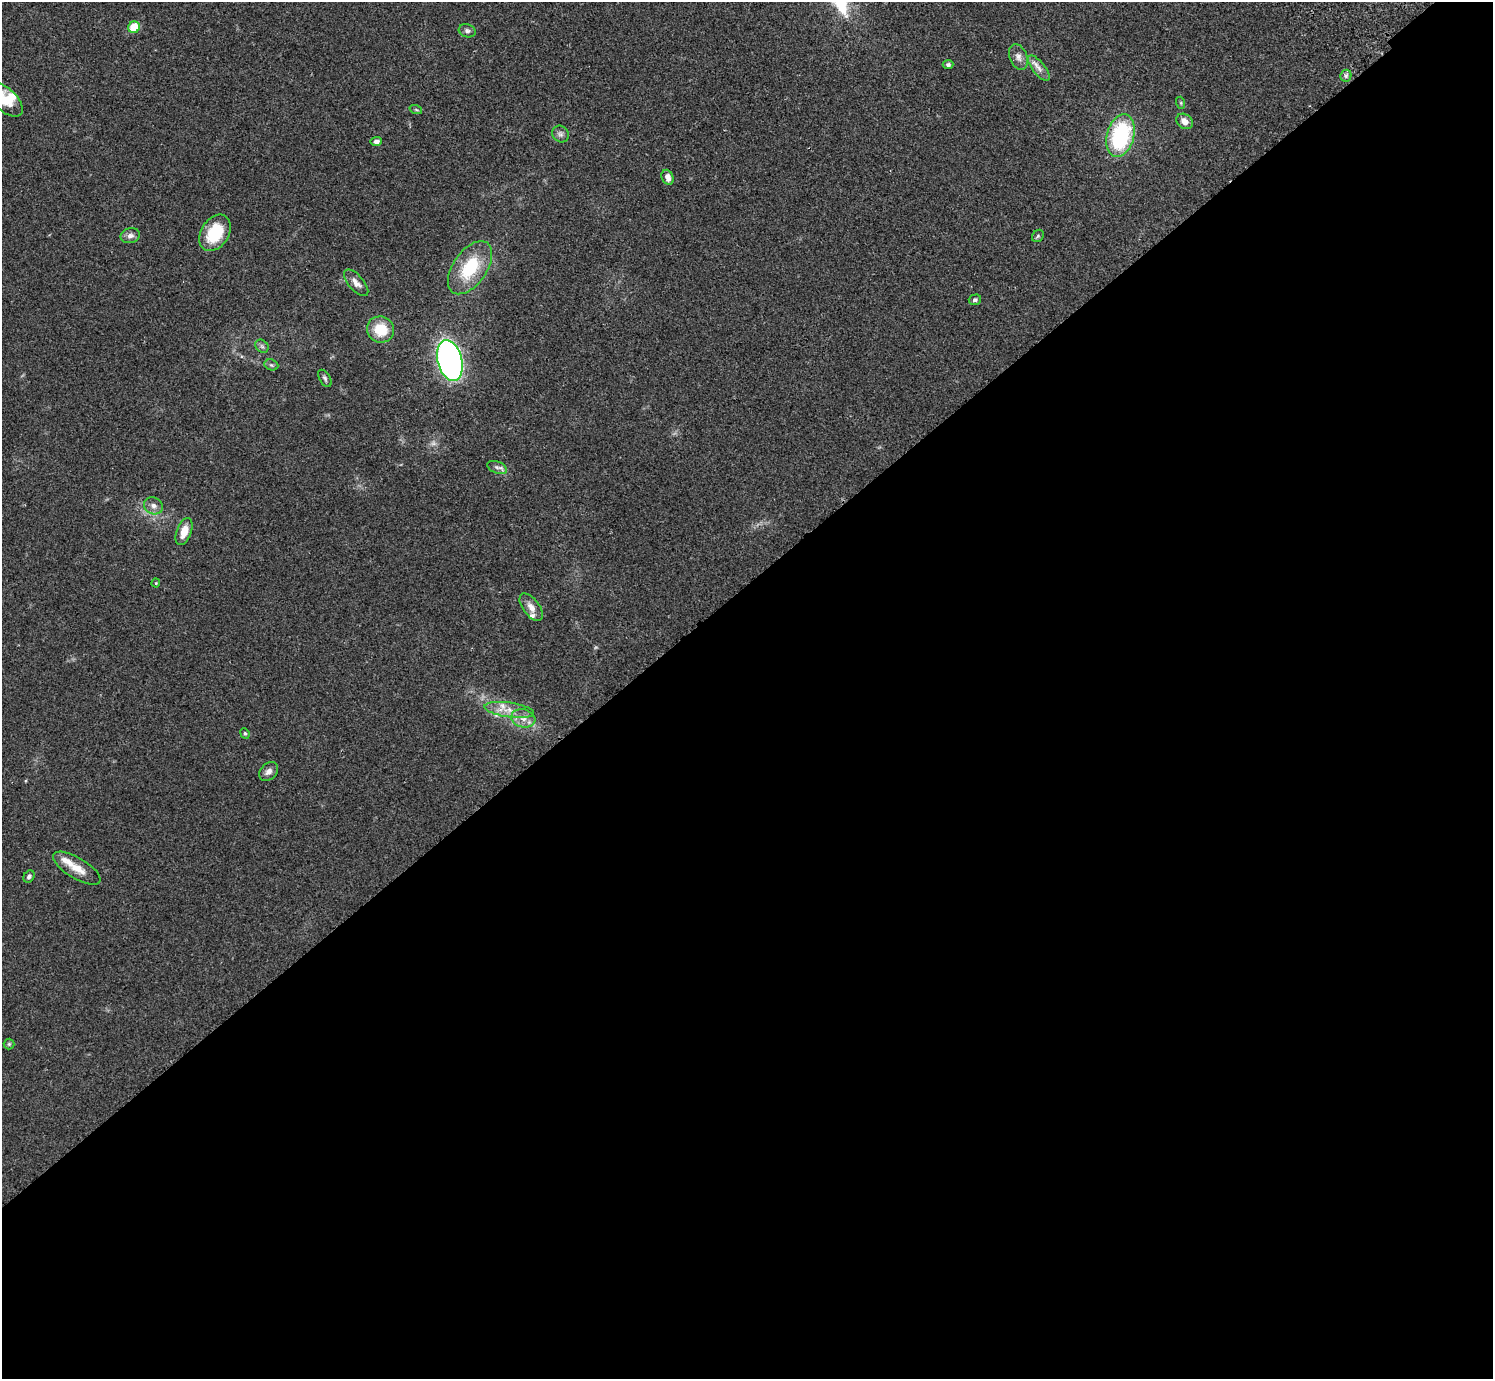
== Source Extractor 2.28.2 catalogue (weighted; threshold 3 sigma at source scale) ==
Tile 15 of 4 x 4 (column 3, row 4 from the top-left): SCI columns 3031-4521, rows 203-1579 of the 6062 x 6050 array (HDU 1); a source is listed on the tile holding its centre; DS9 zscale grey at full resolution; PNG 1495 x 1381 px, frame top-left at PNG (2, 2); each listed source drawn as its Kron ellipse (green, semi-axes under 4 px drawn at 4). Shown black and unused: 58% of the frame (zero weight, under 2 of 3 exposures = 3% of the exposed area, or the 3 px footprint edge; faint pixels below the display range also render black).
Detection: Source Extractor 2.28.2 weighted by HDU 2 'WHT'; one run over the whole footprint, this tile lists its part. Background 0.0986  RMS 0.009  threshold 0.0404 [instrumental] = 3 sigma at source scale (4.5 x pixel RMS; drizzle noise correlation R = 1.50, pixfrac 1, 0.05/0.05 arcsec/px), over >= 5 px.
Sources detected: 43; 1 too faint to see at this stretch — neither listed nor drawn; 5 inside a brighter listed object's ellipse — not listed separately; the other 37 listed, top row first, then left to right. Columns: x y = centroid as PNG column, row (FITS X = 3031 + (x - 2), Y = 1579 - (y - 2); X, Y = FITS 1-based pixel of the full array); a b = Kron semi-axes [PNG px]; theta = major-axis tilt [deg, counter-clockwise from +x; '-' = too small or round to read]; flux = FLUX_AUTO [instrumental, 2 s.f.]
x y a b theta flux
134 27 6 5 - 21
467 31 8 6 -18 2.5
1018 57 13 8 -68 5.2
948 65 5 4 - 2
1039 68 15 6 -52 5.5
1346 76 6 5 - 1.9
5 100 21 11 -43 20
1181 103 6 4 -72 1.1
416 110 6 4 -19 1.2
1185 121 9 7 -35 6.3
560 134 9 8 - 3.1
1121 136 22 13 75 84
376 142 6 4 5 3.1
668 177 8 5 -66 5.4
215 233 20 13 58 34
130 236 10 7 13 4.1
1038 236 7 5 47 1.6
470 268 30 16 55 43
356 283 16 7 -49 6
975 300 6 5 - 2.2
380 330 14 13 - 22
262 346 7 6 - 2
450 361 21 12 -76 380
271 365 7 5 -21 1.7
325 378 9 5 -59 2.1
497 467 10 6 -22 3.1
153 506 10 8 -26 4.6
184 531 14 7 70 11
156 583 4 4 - 0.91
531 607 16 8 -53 6.8
509 710 25 7 -8 11
523 718 12 9 -14 7.3
245 733 5 4 - 1.2
269 771 11 8 43 4.4
77 868 27 10 -31 13
29 876 6 5 - 2.3
9 1044 5 5 - 1.2
Isophote crosses this tile's border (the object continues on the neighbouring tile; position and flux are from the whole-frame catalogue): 1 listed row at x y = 5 100